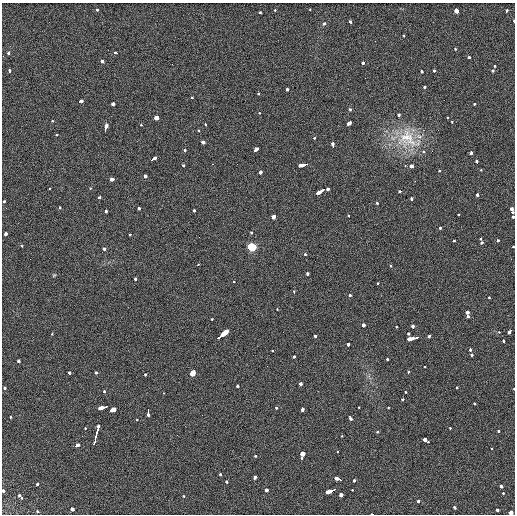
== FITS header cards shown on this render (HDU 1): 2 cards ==
NAXIS1  =                  513 / length of data axis 1
NAXIS2  =                  512 / length of data axis 2

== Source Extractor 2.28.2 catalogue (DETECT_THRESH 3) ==
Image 513 x 512 px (HDU 1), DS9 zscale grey, 1 PNG px = 1 image px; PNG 517 x 516 px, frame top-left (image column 1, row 512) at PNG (2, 3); no overlay
Background 20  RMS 5.7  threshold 17.2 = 3 sigma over >= 5 px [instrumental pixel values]
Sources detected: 190; all 190 listed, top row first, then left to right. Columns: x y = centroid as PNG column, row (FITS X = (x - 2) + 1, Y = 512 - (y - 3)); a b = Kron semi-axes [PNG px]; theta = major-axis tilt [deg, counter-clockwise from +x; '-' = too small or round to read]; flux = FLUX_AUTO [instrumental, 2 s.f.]
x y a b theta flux
310 9 3 2 - 1000
97 10 3 3 - 1600
275 10 3 3 - 1300
456 11 3 3 - 12000
506 11 3 3 - 3500
261 12 3 3 - 2900
514 21 3 2 - 1100
351 22 4 3 - 3100
324 23 3 3 - 1500
403 36 3 3 - 1300
455 48 3 3 - 2900
9 53 4 3 - 1900
116 53 3 3 - 2900
469 57 3 3 - 980
102 61 3 3 - 8300
363 63 3 3 - 4800
495 65 3 3 - 1300
492 70 3 3 - 2400
10 71 4 3 - 2800
421 71 3 3 - 2500
434 71 3 3 - 1500
425 87 3 3 - 1400
287 89 3 3 - 2500
259 93 3 3 - 1400
192 98 3 3 - 1300
80 101 5 3 - 3400
112 103 3 3 - 18000
474 104 3 3 - 1400
350 109 5 4 - 490
259 113 3 2 - 1500
399 115 3 3 - 5400
447 117 3 2 - 1700
156 118 3 3 - 31000
53 121 3 2 - 2500
452 122 3 3 - 1100
349 123 4 3 - 3900
205 124 3 3 - 2300
141 125 3 2 - 1100
106 128 8 3 77 8500
199 131 3 3 - 1700
56 135 3 2 - 1800
314 138 3 3 - 3300
408 139 38 29 -31 21000
203 142 3 3 - 6000
333 145 5 3 - 3700
185 150 3 3 - 1600
256 150 6 3 42 4100
424 152 3 3 - 1800
471 153 3 3 - 2500
153 159 6 3 35 6100
477 162 3 3 - 4000
212 164 3 2 - 970
237 164 2 2 - 410
182 165 3 3 - 3200
305 165 9 3 12 13000
405 165 3 2 - 1900
411 166 3 3 - 9500
439 170 3 3 - 1100
481 170 2 2 - 1700
260 172 3 3 - 5300
145 176 3 3 - 3300
112 179 5 3 - 6100
49 188 3 2 - 4000
90 188 3 3 - 1400
328 189 4 3 - 3800
321 191 9 3 31 10000
401 191 3 3 - 13000
477 195 3 3 - 2300
99 197 3 3 - 2100
412 199 4 3 - 2400
5 201 3 3 - 5400
377 203 3 3 - 980
60 207 3 3 - 1100
139 208 3 3 - 3600
194 210 3 3 - 2800
511 210 6 3 -84 25000
106 211 3 3 - 4000
348 215 3 2 - 990
459 215 3 3 - 630
274 216 4 3 - 11000
513 217 3 2 - 4600
440 228 3 3 - 1600
6 233 3 3 - 5100
251 233 3 3 - 2700
130 234 3 3 - 1700
480 238 3 3 - 1400
498 240 3 3 - 2200
454 241 3 3 - 1800
482 242 3 3 - 3800
22 246 3 2 - 3800
513 246 3 3 - 1300
252 247 5 5 - 11000
104 249 3 3 - 3200
305 254 3 3 - 1500
198 265 3 2 - 900
391 266 3 3 - 870
307 274 4 3 - 2500
54 275 6 3 44 400
136 279 3 3 - 1500
234 282 3 2 - 2000
378 283 3 2 - 850
294 292 4 2 - 2500
350 296 3 3 - 2100
488 297 3 3 - 1900
277 309 3 2 - 1300
468 313 3 3 - 9900
467 316 3 3 - 2000
212 319 3 2 - 980
363 325 3 3 - 8700
413 326 3 3 - 3400
396 327 3 3 - 830
499 332 3 2 - 1200
509 332 4 3 - 3600
52 334 3 3 - 830
409 334 3 3 - 6600
222 335 12 3 38 62000
316 336 3 3 - 2000
429 336 4 3 - 2100
414 338 10 3 13 10000
410 339 5 3 - 5600
504 341 3 3 - 1400
348 345 3 3 - 6000
470 349 3 3 - 2800
273 351 3 3 - 1200
471 355 3 3 - 1900
294 357 3 3 - 4500
387 359 3 3 - 1500
18 361 3 3 - 2600
425 366 3 2 - 1400
193 372 6 3 62 86000
408 372 3 3 - 1400
69 373 3 3 - 2600
96 373 3 3 - 3000
145 375 3 3 - 1900
301 383 3 3 - 3000
237 386 3 3 - 1400
4 388 3 3 - 2200
457 388 3 3 - 1800
514 389 3 2 - 1700
104 391 3 3 - 2500
405 392 3 3 - 780
403 399 3 3 - 3200
474 404 3 3 - 1800
103 407 9 3 15 9100
388 407 3 2 - 600
277 408 3 3 - 1600
359 408 3 2 - 2400
302 409 4 3 - 3200
112 410 5 3 - 32000
148 412 6 3 -89 15000
10 417 3 3 - 1000
350 418 4 3 - 4500
137 419 3 2 - 800
85 428 3 2 - 2100
450 428 3 2 - 1200
97 429 8 3 75 8600
377 431 3 3 - 1200
498 431 3 3 - 1800
82 436 2 2 - 210
342 436 2 2 - 3000
95 439 11 3 77 13000
425 440 4 3 - 12000
77 445 5 3 - 3500
491 448 3 2 - 1200
338 451 3 2 - 1000
303 454 4 3 - 16000
256 456 3 3 - 1900
301 458 3 3 - 1200
221 474 3 3 - 1400
254 478 4 3 - 4200
338 479 7 3 -19 6600
354 480 3 3 - 2300
226 481 3 3 - 3700
38 484 3 3 - 2300
501 486 4 3 - 3100
266 490 3 3 - 4700
352 490 3 3 - 1200
3 491 3 3 - 2900
330 491 8 3 19 13000
503 493 3 2 - 1900
341 495 3 3 - 7700
20 496 6 3 -57 3100
183 496 3 3 - 1100
418 501 3 3 - 1700
454 507 3 3 - 7700
72 509 3 3 - 4000
497 510 3 3 - 3200
37 511 3 2 - 3100
511 512 3 3 - 11000
371 514 3 2 - 1200
At the frame edge (FLAGS 8, measured only in part): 9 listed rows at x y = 514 21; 5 201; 511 210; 513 217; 513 246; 514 389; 3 491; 511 512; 371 514